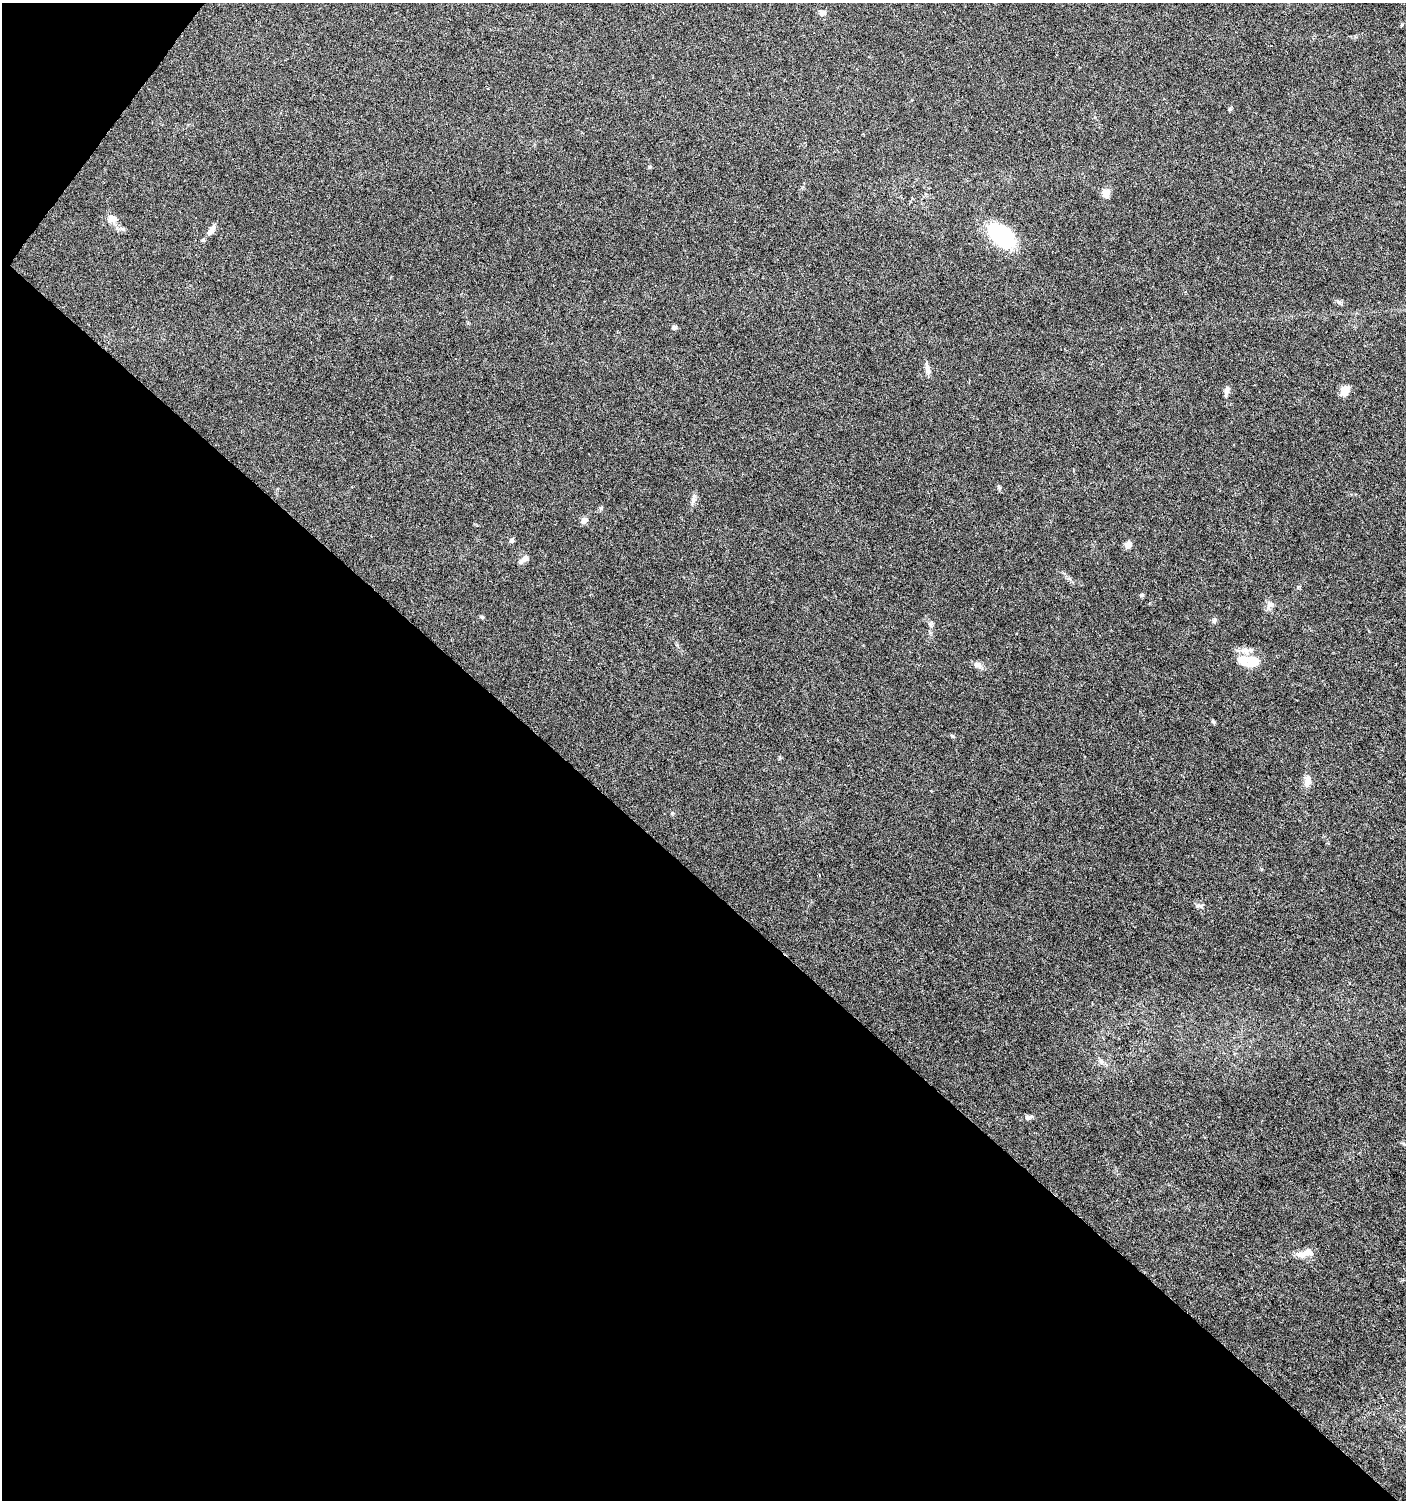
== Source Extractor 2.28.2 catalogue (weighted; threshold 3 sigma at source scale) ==
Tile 9 of 4 x 4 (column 1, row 3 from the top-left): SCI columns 242-1645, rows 1501-2998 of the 6029 x 6005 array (HDU 1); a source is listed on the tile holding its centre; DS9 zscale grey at full resolution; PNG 1408 x 1502 px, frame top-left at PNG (2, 3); no overlay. Shown black and unused: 43% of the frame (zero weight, under 5 of 9 exposures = <1% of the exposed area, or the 3 px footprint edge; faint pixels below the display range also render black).
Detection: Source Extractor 2.28.2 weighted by HDU 2 'WHT'; one run over the whole footprint, this tile lists its part. Background 0.0353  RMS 0.0025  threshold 0.0101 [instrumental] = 3 sigma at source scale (4.09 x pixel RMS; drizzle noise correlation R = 1.36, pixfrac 0.8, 0.0396/0.0396 arcsec/px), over >= 5 px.
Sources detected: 33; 3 inside a brighter listed object's ellipse — not listed separately; the other 30 listed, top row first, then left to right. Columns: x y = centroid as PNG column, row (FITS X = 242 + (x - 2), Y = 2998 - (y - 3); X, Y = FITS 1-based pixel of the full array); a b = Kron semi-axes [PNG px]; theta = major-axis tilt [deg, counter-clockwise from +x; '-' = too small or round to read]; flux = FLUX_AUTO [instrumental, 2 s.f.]
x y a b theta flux
822 13 10 7 24 0.87
1229 109 6 5 - 0.28
1106 193 9 9 - 1.7
113 219 12 10 -13 1.9
211 230 15 7 55 1.4
1001 236 25 13 -39 30
1339 302 7 5 -44 0.48
674 327 6 5 - 0.53
928 369 16 6 -72 1.1
1345 390 9 7 55 3.1
1226 391 11 6 83 0.97
693 500 11 7 74 0.97
584 520 10 7 37 0.93
512 540 7 5 1 0.38
1128 545 7 6 - 1.6
525 558 9 7 42 0.95
1141 595 6 4 71 0.3
1270 605 10 8 16 1
482 617 5 4 - 0.4
1214 620 8 6 46 0.54
930 625 10 5 -71 0.71
1246 650 22 6 1 1.6
1249 661 24 11 -6 6.7
976 664 8 7 - 0.82
1213 722 6 4 -66 0.32
1307 781 16 8 81 1.9
1199 906 12 5 -3 0.56
1101 1061 7 7 - 0.73
1027 1117 8 5 -62 0.46
1309 1252 10 8 -13 1.8
Unlisted compact peaks at least as high as the median listed source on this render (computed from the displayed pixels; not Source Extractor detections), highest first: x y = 672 813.